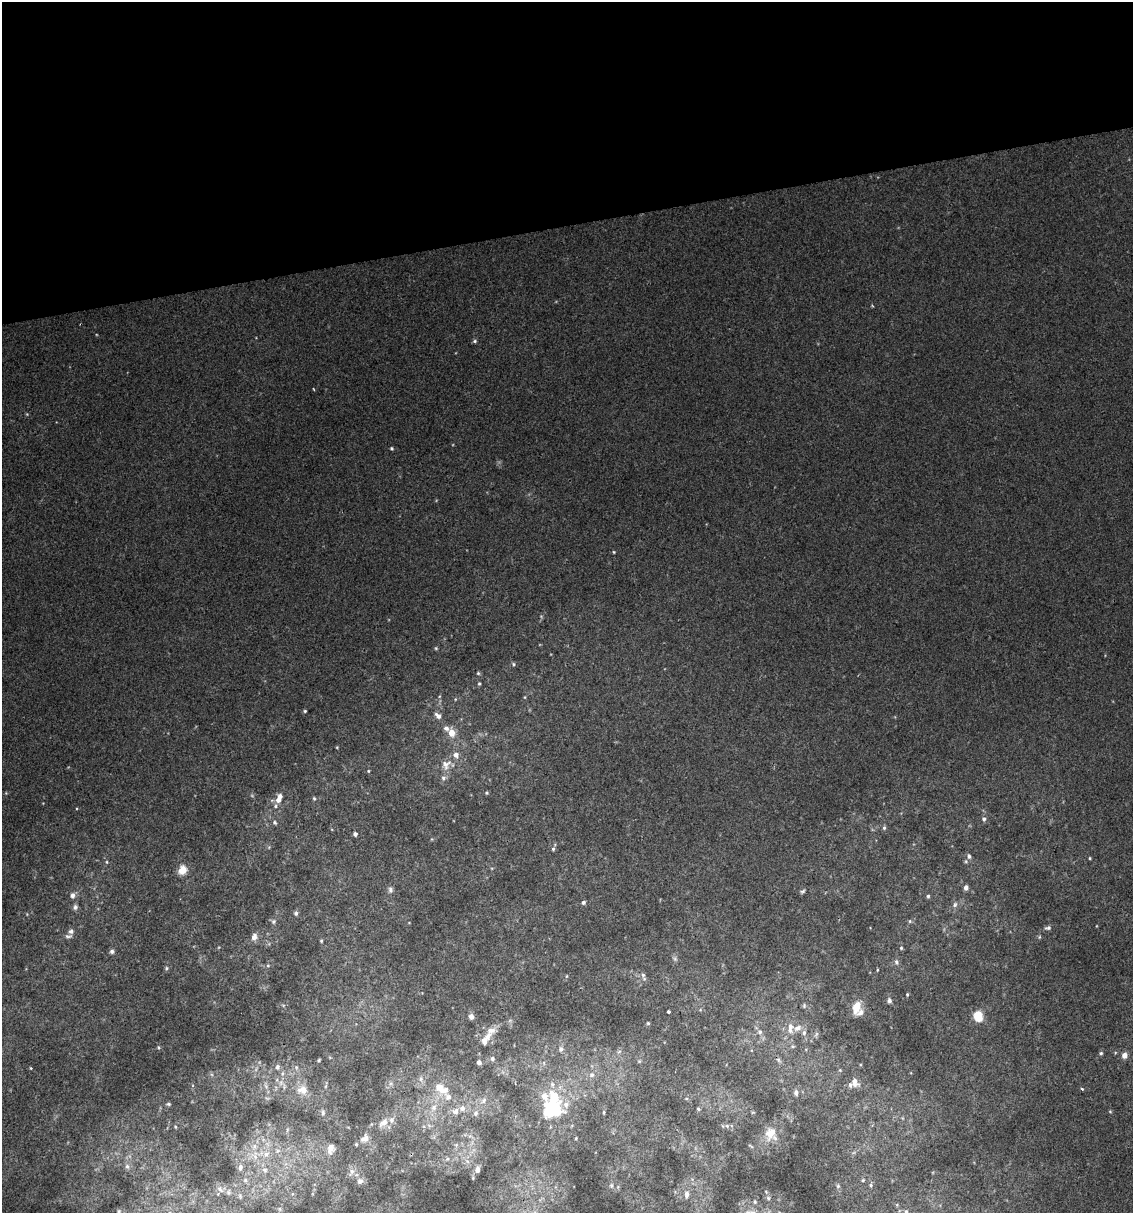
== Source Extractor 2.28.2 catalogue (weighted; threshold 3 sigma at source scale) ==
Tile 3 of 4 x 4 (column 3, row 1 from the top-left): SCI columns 2286-3416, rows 3635-4845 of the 4616 x 4845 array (HDU 1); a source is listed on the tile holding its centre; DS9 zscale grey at full resolution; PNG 1135 x 1215 px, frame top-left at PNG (2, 2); no overlay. Shown black and unused: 19% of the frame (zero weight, under 2 of 3 exposures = <1% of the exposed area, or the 3 px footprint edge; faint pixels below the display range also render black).
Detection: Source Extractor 2.28.2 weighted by HDU 2 'WHT'; one run over the whole footprint, this tile lists its part. Background 0.0207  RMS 0.007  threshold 0.0314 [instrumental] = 3 sigma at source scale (4.5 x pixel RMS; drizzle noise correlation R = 1.50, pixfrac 1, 0.0396/0.0396 arcsec/px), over >= 5 px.
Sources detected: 146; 1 inside a brighter object's white glare — not listed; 18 inside a brighter listed object's ellipse — not listed separately; the other 127 listed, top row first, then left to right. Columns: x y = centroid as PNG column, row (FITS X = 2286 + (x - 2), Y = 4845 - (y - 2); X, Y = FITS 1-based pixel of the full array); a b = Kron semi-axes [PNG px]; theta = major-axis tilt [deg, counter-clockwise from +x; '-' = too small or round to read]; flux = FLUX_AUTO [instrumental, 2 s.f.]
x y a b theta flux
873 306 3 3 - 0.86
475 341 6 4 16 1.2
391 448 4 4 - 1.1
614 552 4 4 - 0.66
436 648 5 4 - 0.78
514 664 5 5 - 1
478 673 4 4 - 0.87
479 683 4 4 - 0.87
525 697 5 3 - 0.64
305 711 4 3 - 0.94
438 716 8 5 -42 3.3
446 728 7 6 - 2.8
452 733 6 6 - 9.2
446 765 16 12 56 7.3
368 771 4 3 - 0.57
6 793 4 4 - 0.65
487 793 4 4 - 0.81
279 797 13 7 67 6.1
314 798 5 4 - 0.9
984 819 6 5 - 1.9
275 823 6 5 - 1.4
884 828 6 5 - 1.3
355 834 4 4 - 2.2
269 847 5 4 - 0.77
553 849 6 4 75 1.2
969 856 8 6 -73 2.4
1090 858 3 3 - 0.67
107 862 5 3 - 0.72
182 870 11 9 62 7.7
966 888 6 5 - 3.1
390 890 8 6 -77 2
803 891 7 5 42 1.3
72 895 7 6 - 2.6
928 896 5 4 - 1.2
583 902 5 4 - 1.8
955 904 8 6 60 2.1
75 907 8 6 72 1.8
296 913 6 5 - 1.7
273 921 7 6 - 1.6
910 921 5 5 - 1
1048 928 9 5 7 1.9
71 931 6 6 - 2.1
254 937 9 7 74 4.1
1039 937 5 3 - 0.79
321 941 5 3 - 0.96
901 948 5 4 - 0.91
112 951 6 5 - 1.7
675 959 6 5 - 1.3
896 962 8 6 -68 1.9
268 966 6 4 0 1
166 968 5 5 - 1
877 970 5 3 - 0.61
643 975 7 6 - 1.8
907 994 4 3 - 0.83
889 1000 6 5 - 2.2
804 1005 6 5 - 1.1
857 1006 17 10 73 9.7
668 1012 4 3 - 2.9
978 1016 5 5 - 39
471 1017 6 6 - 3.3
648 1023 4 4 - 0.82
790 1028 17 7 88 6.3
760 1032 7 6 - 2
804 1033 7 5 87 2.2
485 1040 22 9 57 8.7
793 1046 6 3 17 0.84
158 1047 5 4 - 0.95
561 1049 7 6 - 2.1
619 1051 6 4 3 1.2
1101 1053 5 4 - 1.1
1124 1055 5 5 - 5.6
492 1058 5 5 - 1.9
319 1060 4 3 - 0.78
778 1060 7 5 -46 1.5
479 1062 4 4 - 2.6
277 1067 6 5 - 1.9
296 1067 6 4 -47 1.2
31 1068 3 3 - 0.64
592 1075 7 7 - 2.7
421 1079 8 6 70 2.4
855 1082 10 7 -63 5.5
552 1084 9 6 -76 2.6
266 1086 8 5 -46 1.8
1082 1089 3 3 - 2.4
302 1090 15 12 0 7.8
796 1092 7 5 -90 2.7
448 1097 30 11 -70 12
686 1099 5 3 - 0.71
484 1101 10 6 55 2.9
168 1104 5 4 - 0.98
434 1107 10 7 47 4.2
462 1108 9 8 - 3.7
552 1109 25 19 27 41
698 1109 5 4 - 0.9
1110 1111 5 3 - 0.7
323 1112 7 5 -90 1.7
604 1112 6 3 90 0.91
476 1113 8 7 - 2.1
383 1123 15 8 42 5.4
727 1126 6 5 - 1.5
175 1127 4 3 - 0.63
287 1130 7 4 72 1.1
770 1133 15 11 59 11
365 1138 11 9 36 4.7
576 1138 4 3 - 0.63
331 1149 15 10 80 5.7
266 1154 11 9 4 6.4
255 1155 15 10 -87 9.3
447 1159 6 4 44 1.1
127 1166 7 5 -74 1.6
240 1168 10 6 78 3.5
478 1169 8 5 88 2.7
265 1170 8 6 -15 3
352 1172 12 7 65 3.4
245 1180 8 7 - 2.8
863 1180 5 5 - 0.9
360 1181 8 7 - 3.1
871 1185 5 5 - 1.1
611 1186 8 6 -89 1.8
838 1186 5 5 - 1.2
220 1189 13 7 -49 3.8
292 1194 6 4 71 0.97
687 1194 10 6 85 4
768 1198 7 5 -87 1.6
280 1209 7 4 -89 1.5
119 1212 5 4 - 0.96
906 1212 6 5 - 1.7
Isophote crosses this tile's border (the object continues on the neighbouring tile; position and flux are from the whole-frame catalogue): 2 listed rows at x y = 119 1212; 906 1212